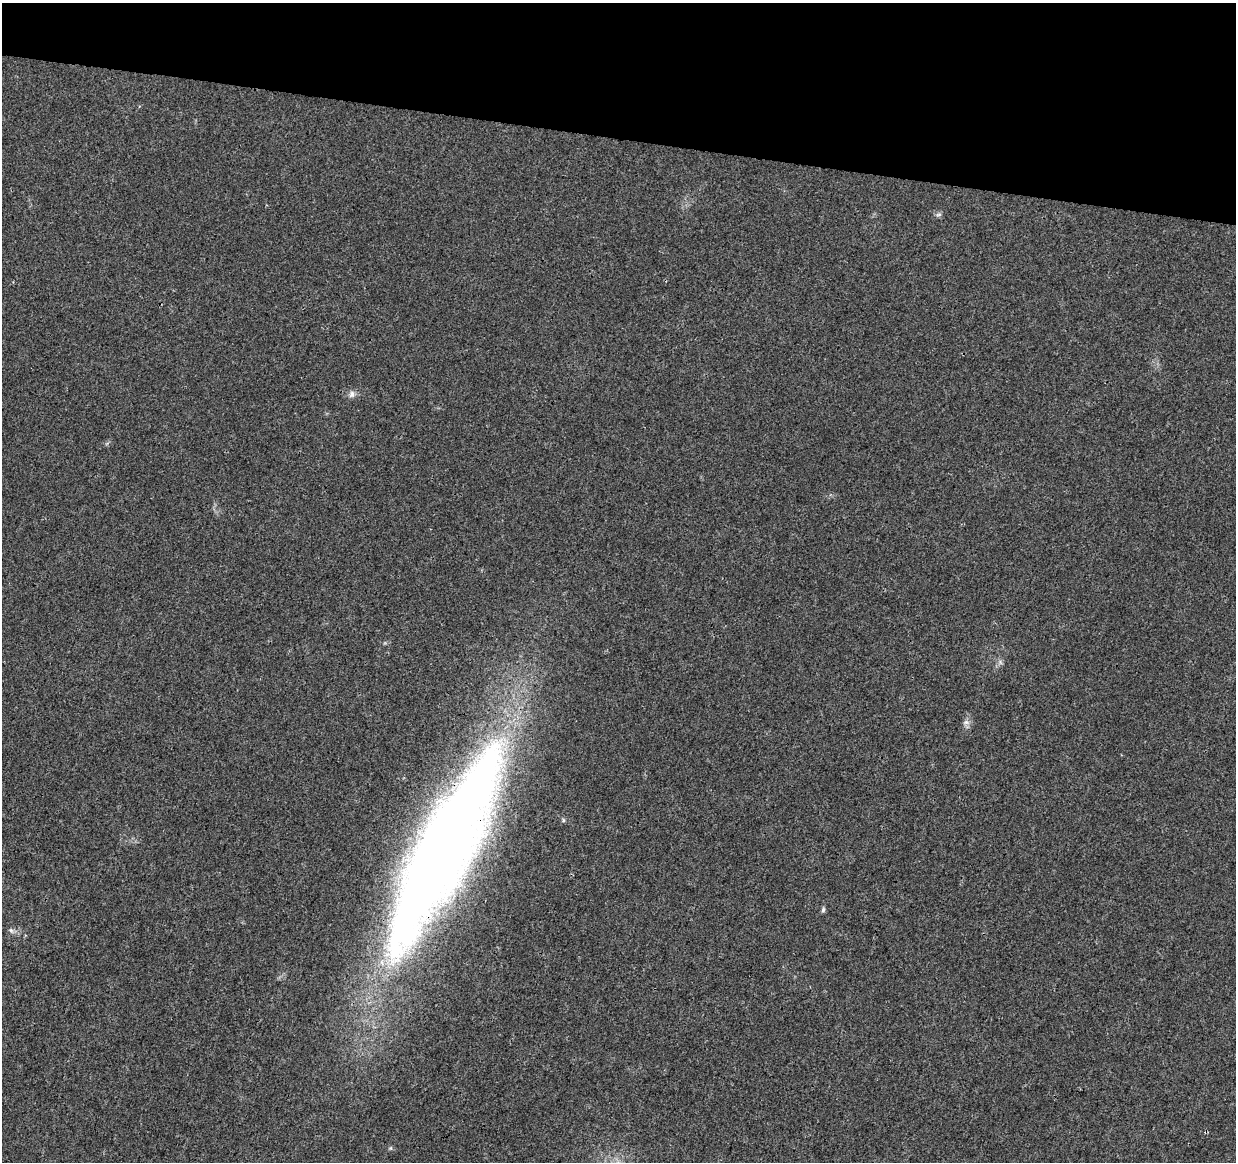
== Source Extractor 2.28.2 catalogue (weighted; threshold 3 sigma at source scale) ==
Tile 2 of 4 x 4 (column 2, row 1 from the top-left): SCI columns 1235-2468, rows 3702-4861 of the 4945 x 5146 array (HDU 1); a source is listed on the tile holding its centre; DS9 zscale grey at full resolution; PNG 1238 x 1164 px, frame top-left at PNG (2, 3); no overlay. Shown black and unused: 12% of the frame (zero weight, under 3 of 4 exposures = <1% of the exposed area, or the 3 px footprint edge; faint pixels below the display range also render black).
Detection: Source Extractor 2.28.2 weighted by HDU 2 'WHT'; one run over the whole footprint, this tile lists its part. Background 0.0107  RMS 0.0025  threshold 0.0112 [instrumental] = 3 sigma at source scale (4.5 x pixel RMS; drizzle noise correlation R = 1.50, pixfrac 1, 0.0396/0.0396 arcsec/px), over >= 5 px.
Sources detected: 8; all 8 listed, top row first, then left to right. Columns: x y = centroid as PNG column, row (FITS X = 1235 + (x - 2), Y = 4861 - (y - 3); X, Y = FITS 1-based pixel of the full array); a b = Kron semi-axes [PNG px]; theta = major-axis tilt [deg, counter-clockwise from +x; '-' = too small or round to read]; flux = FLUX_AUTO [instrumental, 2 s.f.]
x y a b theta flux
938 214 9 4 1 0.51
352 394 10 8 77 1.1
966 722 10 6 9 0.89
563 820 6 4 -89 0.34
444 850 206 47 63 390
823 910 7 5 74 0.48
11 930 8 5 -53 0.63
391 1148 6 4 71 0.31
Overlapping masked pixels (flux is a lower limit): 1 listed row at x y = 444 850